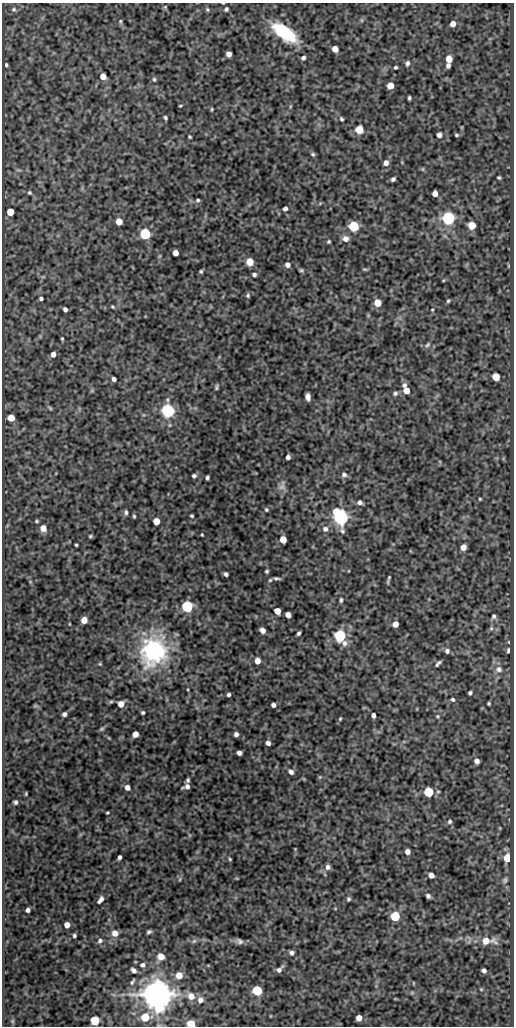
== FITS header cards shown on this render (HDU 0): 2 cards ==
NAXIS1  =                  512
NAXIS2  =                 1024

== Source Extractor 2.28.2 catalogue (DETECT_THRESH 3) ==
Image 512 x 1024 px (HDU 0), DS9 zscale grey, 1 PNG px = 1 image px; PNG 516 x 1028 px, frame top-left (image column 1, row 1024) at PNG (2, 3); no overlay
Background 166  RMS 0.64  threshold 1.93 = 3 sigma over >= 5 px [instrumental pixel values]
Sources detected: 192; all 192 listed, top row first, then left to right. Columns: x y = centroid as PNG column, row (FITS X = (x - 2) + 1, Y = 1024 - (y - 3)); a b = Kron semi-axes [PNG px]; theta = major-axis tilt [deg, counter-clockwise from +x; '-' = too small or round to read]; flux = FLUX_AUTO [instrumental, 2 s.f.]
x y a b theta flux
223 3 3 2 - 34
165 7 5 4 - 53
14 9 7 5 -1 81
226 9 5 4 - 79
207 10 6 4 -69 62
361 20 6 3 -71 44
120 21 6 4 89 67
453 24 5 5 - 330
284 32 19 9 -36 3600
335 49 5 5 - 550
229 54 5 5 - 240
303 58 4 4 - 110
449 59 5 5 - 710
407 63 6 5 - 120
6 65 4 3 - 63
448 66 4 4 - 130
396 67 3 3 - 63
103 76 5 5 - 420
154 79 5 4 - 66
390 86 5 5 - 600
409 98 4 3 - 79
180 106 3 2 - 40
211 109 5 3 - 45
165 118 4 3 - 72
341 119 4 4 - 68
359 130 5 5 - 1400
439 135 5 5 - 170
456 135 4 4 - 65
189 137 3 3 - 50
313 154 5 5 - 69
386 163 6 5 - 210
423 169 6 4 -89 45
499 177 4 3 - 61
393 179 5 4 - 110
29 192 5 5 - 65
435 193 5 4 - 350
198 200 4 4 - 73
320 203 6 4 19 46
285 209 4 4 - 150
10 212 5 5 - 1100
448 218 6 6 - 14000
119 222 5 5 - 700
472 225 5 5 - 1000
354 226 5 5 - 4900
145 234 6 5 - 5200
345 239 7 7 - 260
329 241 4 4 - 60
176 253 5 4 - 370
250 262 5 5 - 970
287 265 5 5 - 220
508 266 6 3 72 39
365 269 7 3 -8 53
301 270 6 4 -13 67
201 271 3 3 - 63
254 274 4 4 - 100
43 277 6 4 18 53
248 295 6 5 - 75
41 299 4 3 - 96
448 301 5 4 - 61
378 303 5 5 - 930
112 307 4 3 - 49
65 309 4 4 - 120
432 310 3 3 - 39
62 339 3 3 - 47
428 345 9 5 44 100
53 354 5 4 - 220
496 377 5 5 - 1000
114 379 4 4 - 140
404 385 7 6 - 150
216 387 6 3 72 72
406 391 6 5 - 480
395 393 7 5 18 110
308 397 6 4 -83 280
50 408 7 4 -36 62
168 411 6 6 - 14000
11 418 5 5 - 640
288 457 4 4 - 160
344 474 7 6 - 130
194 476 4 4 - 92
207 478 4 3 - 89
282 487 11 8 -26 200
480 499 4 4 - 46
360 502 6 5 - 140
266 509 5 4 - 61
126 512 5 4 - 110
134 516 4 3 - 55
192 516 4 3 - 57
341 517 8 6 -57 19000
36 521 4 4 - 52
156 521 5 5 - 780
43 528 6 6 - 410
325 529 7 7 - 180
202 535 3 2 - 42
90 536 4 3 - 57
283 540 5 5 - 770
76 545 3 3 - 58
463 547 5 5 - 420
267 571 4 3 - 62
226 574 4 4 - 120
389 577 5 4 - 56
277 578 6 2 -6 86
270 580 5 4 - 53
341 600 6 4 83 78
187 607 6 5 - 7500
277 611 5 5 - 600
288 615 5 4 - 310
494 616 7 6 - 110
84 620 5 5 - 500
395 624 5 5 - 390
491 628 6 5 - 90
262 630 5 4 - 250
299 633 4 3 - 100
340 636 6 5 - 8700
509 642 4 3 - 38
508 650 7 4 84 84
153 651 30 26 70 5100
447 651 6 6 - 150
257 661 5 4 - 430
438 663 8 4 48 100
100 664 5 4 - 44
499 669 10 9 - 310
470 693 4 4 - 89
229 695 4 3 - 91
453 699 5 4 - 82
111 702 8 4 8 67
489 703 3 3 - 61
121 704 5 5 - 480
273 705 4 4 - 150
35 706 6 4 18 52
143 713 3 3 - 68
64 714 4 4 - 120
373 715 5 4 - 160
438 716 5 4 - 55
340 719 5 3 - 47
102 729 7 4 27 69
135 734 5 5 - 420
236 734 4 4 - 150
109 738 5 3 - 35
268 743 4 4 - 170
239 753 5 4 - 160
477 761 6 5 - 210
291 772 6 5 - 140
320 777 5 5 - 52
188 780 4 4 - 83
187 786 6 6 - 170
127 787 5 5 - 250
429 792 5 5 - 3800
26 794 3 2 - 43
15 802 4 4 - 98
107 813 3 3 - 44
450 822 6 5 - 98
500 828 5 3 - 38
295 849 3 3 - 31
407 852 5 4 - 300
119 857 4 3 - 110
507 858 5 5 - 1700
230 859 4 3 - 46
328 867 6 6 - 170
431 875 5 4 - 250
180 879 6 3 72 51
505 880 8 6 55 120
428 896 5 4 - 120
348 899 5 4 - 77
100 900 8 4 53 190
28 910 4 4 - 130
395 916 5 5 - 3900
67 925 5 5 - 350
149 932 4 3 - 82
115 933 6 6 - 400
74 936 4 4 - 87
100 941 6 5 - 120
194 941 7 5 44 93
239 941 8 6 -35 140
487 941 19 9 -2 830
291 953 5 4 - 130
161 956 6 6 - 540
142 965 7 6 - 130
134 970 6 4 -43 170
279 970 7 5 45 170
484 970 5 4 - 140
179 975 6 6 - 530
132 982 9 4 57 91
413 983 4 3 - 33
257 990 5 5 - 4000
157 994 8 8 - 120000
191 996 8 7 - 410
200 1000 7 7 - 260
145 1017 6 6 - 1400
359 1018 5 5 - 430
95 1020 5 5 - 2400
12 1021 6 5 - 65
191 1024 5 5 - 1900
At the frame edge (FLAGS 8, measured only in part): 2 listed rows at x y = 223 3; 191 1024

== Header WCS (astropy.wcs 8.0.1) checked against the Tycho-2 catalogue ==
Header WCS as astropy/WCSLIB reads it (CRVAL/CRPIX/CD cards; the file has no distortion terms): RA---SIN/DEC--SIN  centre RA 22:59:44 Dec +26:04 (344.93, +26.07 deg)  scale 1 arcsec/px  FOV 8.5' x 17.1'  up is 0 deg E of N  parity normal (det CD < 0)
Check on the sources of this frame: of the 60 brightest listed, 3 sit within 1.5 arcsec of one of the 6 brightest Tycho-2 stars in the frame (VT <= 12.37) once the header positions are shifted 0.21 arcsec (0.17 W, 0.12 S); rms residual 0.32 arcsec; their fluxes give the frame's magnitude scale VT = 22.40 - 2.5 log10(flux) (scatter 0.38 mag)
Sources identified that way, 3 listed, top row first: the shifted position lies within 1.5 arcsec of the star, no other Tycho-2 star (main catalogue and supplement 1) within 3.0 arcsec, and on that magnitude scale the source's flux lands within +1.5 / -3 mag of the star's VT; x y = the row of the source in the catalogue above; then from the Tycho-2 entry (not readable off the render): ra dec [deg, ICRS J2000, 3 dp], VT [Tycho-2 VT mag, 2 dp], TYC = Tycho-2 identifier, HIP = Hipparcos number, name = IAU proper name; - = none
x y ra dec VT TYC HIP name
341 517 344.907 +26.070 11.71 2238-929-1 - -
187 607 344.954 +26.045 12.33 2238-133-1 - -
157 994 344.964 +25.938 10.44 2238-614-1 - -